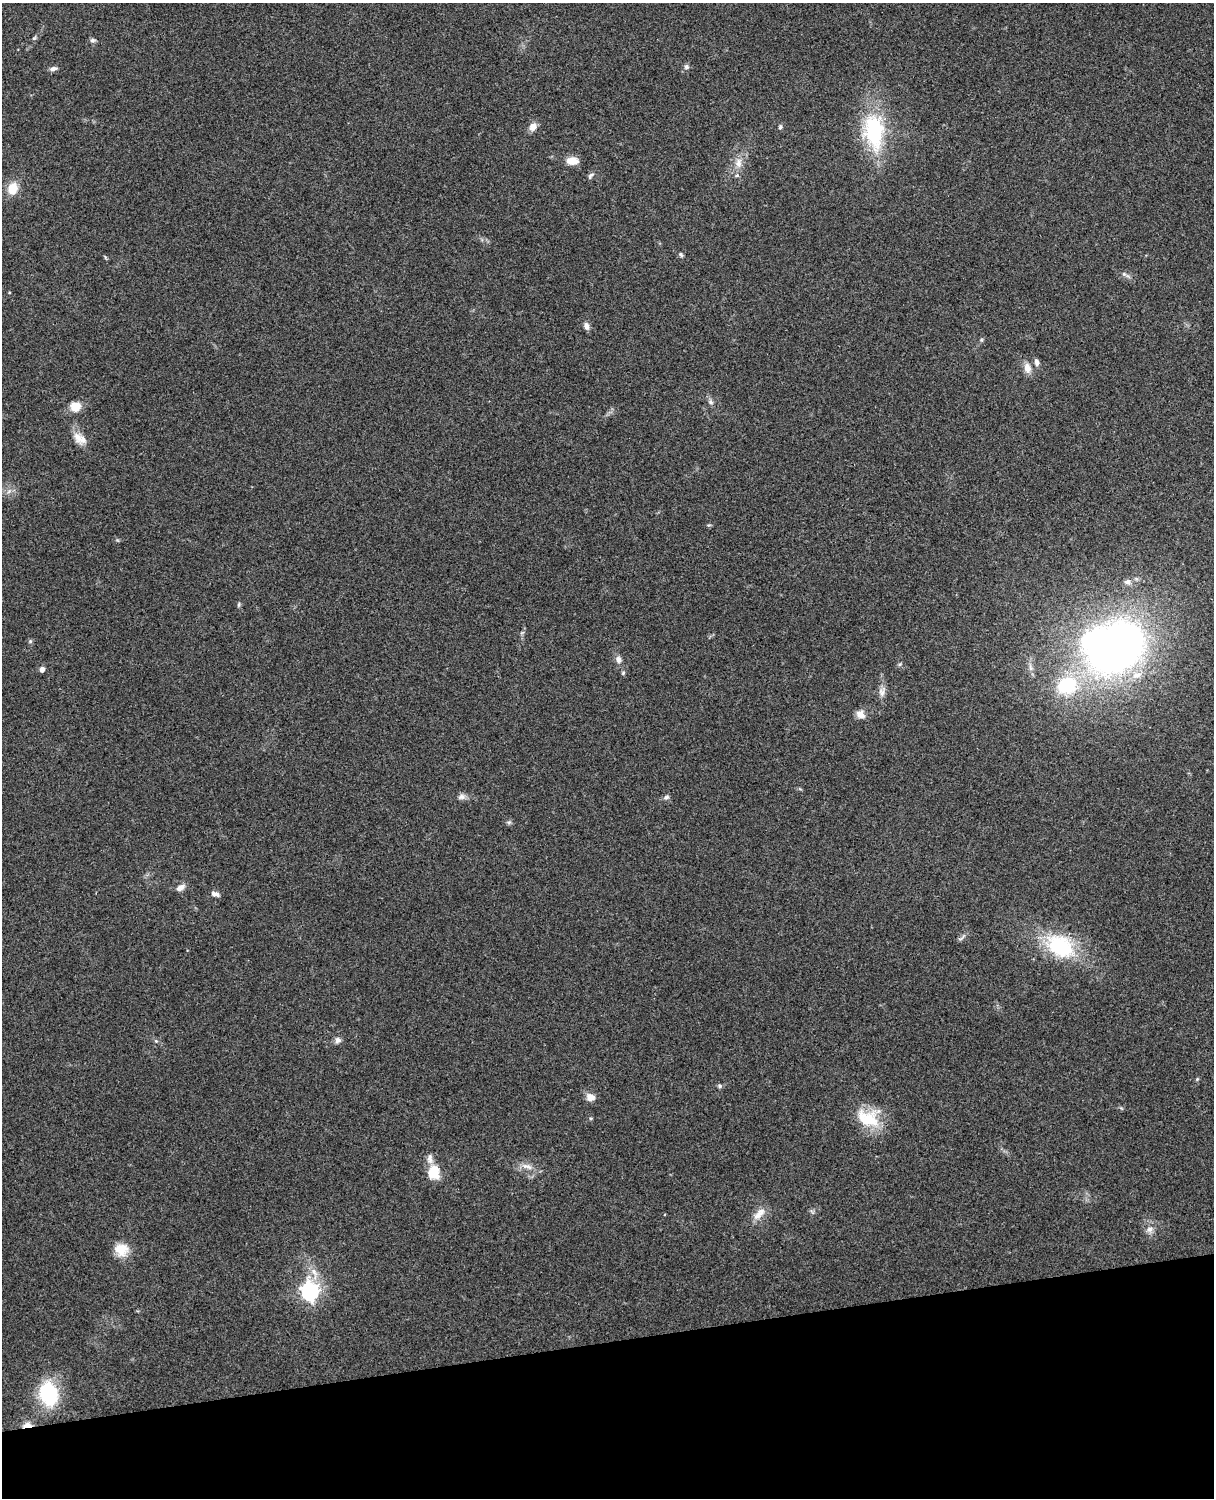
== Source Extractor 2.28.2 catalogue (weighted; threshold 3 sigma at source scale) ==
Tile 10 of 4 x 3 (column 2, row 3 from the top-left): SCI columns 1331-2542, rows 165-1660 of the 5088 x 4928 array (HDU 1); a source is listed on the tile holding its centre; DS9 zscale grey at full resolution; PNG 1216 x 1500 px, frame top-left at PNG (2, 3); no overlay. Shown black and unused: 10% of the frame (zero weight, under 3 of 4 exposures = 6% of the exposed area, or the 3 px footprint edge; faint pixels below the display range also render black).
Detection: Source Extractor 2.28.2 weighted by HDU 2 'WHT'; one run over the whole footprint, this tile lists its part. Background 0.279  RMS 0.0091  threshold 0.0411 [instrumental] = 3 sigma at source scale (4.5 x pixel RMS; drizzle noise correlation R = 1.50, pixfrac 1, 0.05/0.05 arcsec/px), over >= 5 px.
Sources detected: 59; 1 inside a brighter object's white glare — not listed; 3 inside a brighter listed object's ellipse — not listed separately; the other 55 listed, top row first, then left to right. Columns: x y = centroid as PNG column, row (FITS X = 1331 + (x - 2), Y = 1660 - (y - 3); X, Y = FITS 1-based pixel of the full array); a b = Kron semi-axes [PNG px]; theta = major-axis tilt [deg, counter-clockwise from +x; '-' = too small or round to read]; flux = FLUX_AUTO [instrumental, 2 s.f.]
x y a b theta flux
34 38 7 4 44 1.4
93 40 7 6 - 2.2
686 67 7 6 - 2.4
53 69 9 5 12 3.1
533 127 10 8 56 6.3
780 127 6 4 80 1.7
874 131 37 20 -84 85
572 161 12 8 -1 11
738 163 14 9 82 8.1
591 175 10 5 38 2.2
12 188 13 11 75 15
681 255 6 5 - 1.6
105 257 6 3 -72 0.98
1124 274 7 4 -45 1.8
586 326 9 6 -77 3.9
1036 362 9 6 -80 3.1
1027 368 14 9 -78 7.1
710 402 8 6 -42 2.5
75 407 13 11 -1 11
80 439 20 12 -37 10
9 491 7 4 20 2.2
1128 582 9 7 -20 3.8
239 604 7 4 83 1.4
30 641 6 4 -46 1.3
1116 648 54 40 40 530
618 659 9 7 -80 4.2
900 664 6 4 71 1.3
1031 668 8 6 -74 3.2
42 669 5 4 - 4.9
623 673 6 4 46 1.3
1067 685 19 16 13 57
882 692 15 8 76 5.6
860 714 11 9 -36 6.4
461 797 10 7 11 3.7
666 797 8 6 18 2.3
509 822 6 5 - 1.7
180 888 11 6 33 4.9
215 894 10 5 -18 3.7
962 938 15 3 37 2.1
1060 946 38 26 -30 67
337 1040 8 8 - 3.5
156 1041 6 4 -45 1.3
1197 1079 4 4 - 0.98
720 1086 6 5 - 1.9
590 1097 10 9 - 7
868 1118 31 23 -10 35
527 1166 17 6 -16 6.5
434 1172 16 13 -86 20
759 1214 21 10 47 9.6
1150 1229 11 8 45 5.3
121 1250 17 15 -5 16
314 1272 14 8 -57 8.1
310 1291 8 7 - 330
49 1394 21 16 -73 70
27 1425 11 5 7 7.5
Overlapping masked pixels (flux is a lower limit): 1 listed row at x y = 27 1425